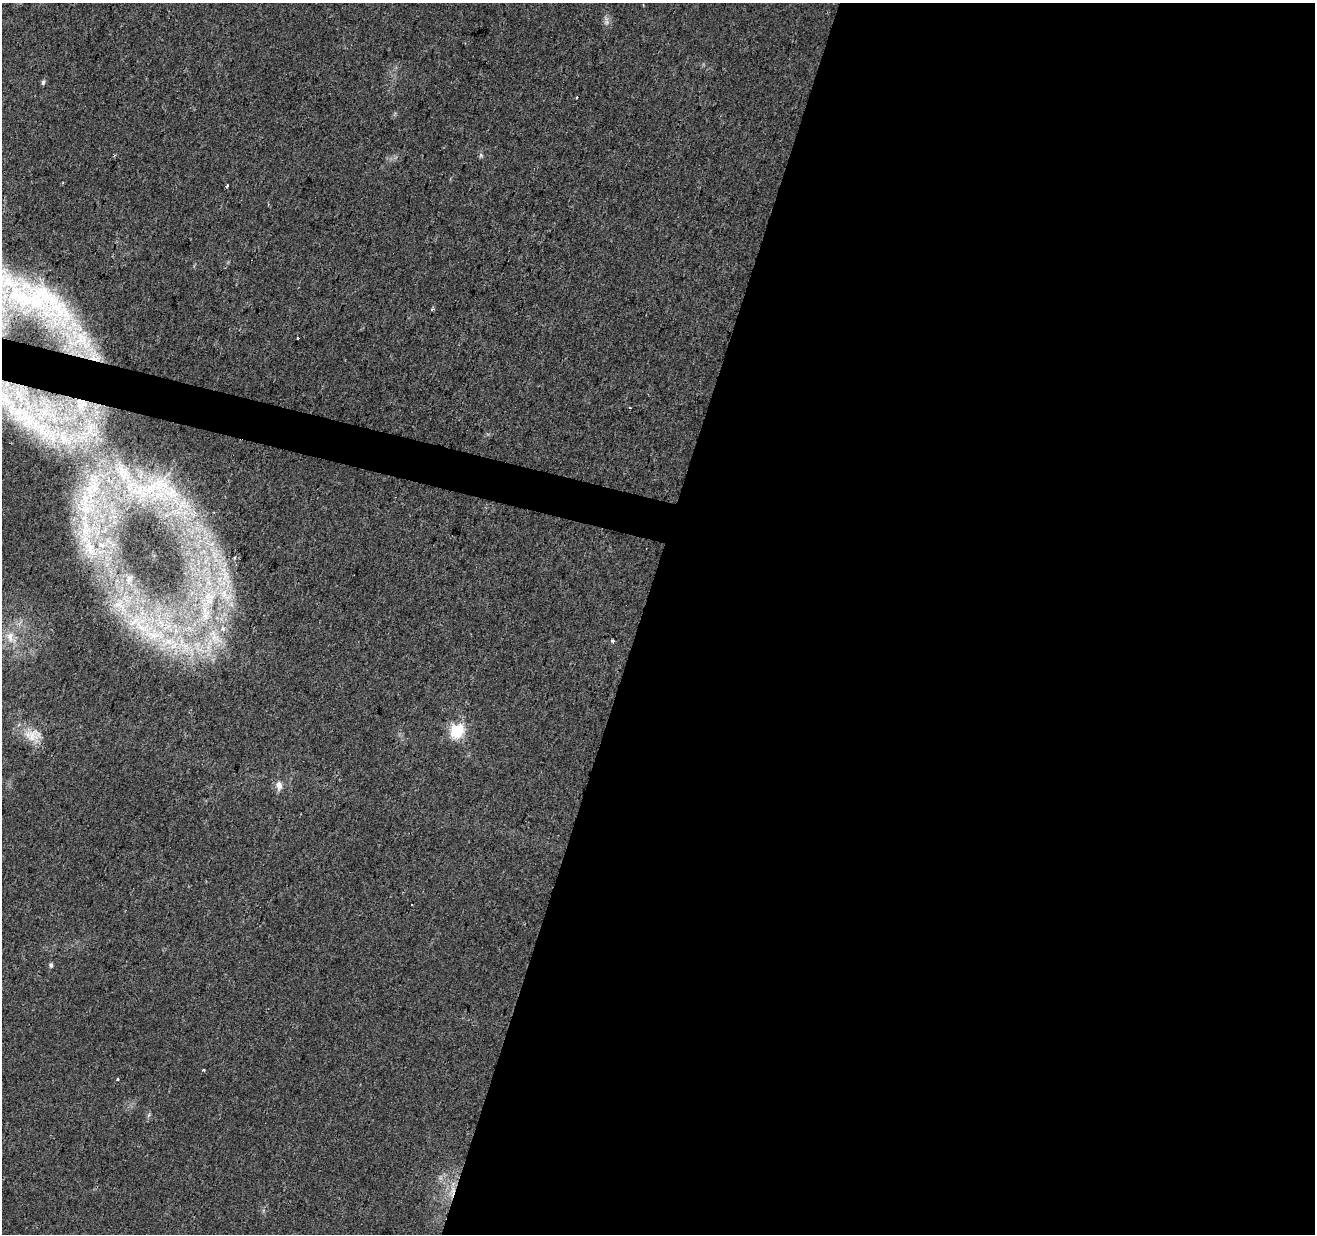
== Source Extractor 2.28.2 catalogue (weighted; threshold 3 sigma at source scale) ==
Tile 12 of 4 x 4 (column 4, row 3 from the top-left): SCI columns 3941-5253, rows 1512-2743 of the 5253 x 5423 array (HDU 1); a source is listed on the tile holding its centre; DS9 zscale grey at full resolution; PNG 1317 x 1236 px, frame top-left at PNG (2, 3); no overlay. Shown black and unused: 53% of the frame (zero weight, under 2 of 3 exposures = <1% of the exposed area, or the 3 px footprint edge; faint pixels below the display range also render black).
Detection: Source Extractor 2.28.2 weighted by HDU 2 'WHT'; one run over the whole footprint, this tile lists its part. Background 0.0431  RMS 0.0057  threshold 0.0255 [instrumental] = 3 sigma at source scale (4.5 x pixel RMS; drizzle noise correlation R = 1.50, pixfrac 1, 0.0396/0.0396 arcsec/px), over >= 5 px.
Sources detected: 40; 4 cosmic-ray / hot-pixel residue — not listed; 7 inside a brighter listed object's ellipse — not listed separately; the other 29 listed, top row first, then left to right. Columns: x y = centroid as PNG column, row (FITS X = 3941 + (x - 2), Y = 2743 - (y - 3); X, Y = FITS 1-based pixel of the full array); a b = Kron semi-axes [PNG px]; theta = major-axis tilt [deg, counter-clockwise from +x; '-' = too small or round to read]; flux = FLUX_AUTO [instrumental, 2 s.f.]
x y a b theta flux
607 22 7 5 46 1.5
43 82 6 4 72 1.3
577 98 3 3 - 0.76
481 155 6 5 - 1
63 183 2 2 - 0.54
227 186 4 3 - 1.7
33 297 144 41 -26 140
432 309 6 3 44 0.74
298 338 3 2 - 3.6
29 421 40 18 -30 33
91 428 11 5 -90 3.2
122 472 28 12 -67 14
161 484 26 25 - 29
91 488 45 22 74 44
90 547 32 12 -65 18
129 578 7 4 89 1.2
224 593 14 8 82 6.4
209 601 13 7 4 4.3
142 627 36 22 -39 38
10 637 18 10 -88 7.2
215 637 31 14 -60 20
612 641 4 4 - 0.73
184 646 49 21 -40 51
457 730 7 6 - 83
33 735 26 16 -1 11
279 786 12 8 -79 3.4
51 965 6 5 - 1.1
203 1070 3 3 - 1.1
118 1079 3 3 - 2.4
Overlapping masked pixels (flux is a lower limit): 1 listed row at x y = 33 297
Isophote crosses this tile's border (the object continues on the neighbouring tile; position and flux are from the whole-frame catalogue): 1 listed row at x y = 33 297
Unlisted compact peaks at least as high as the median listed source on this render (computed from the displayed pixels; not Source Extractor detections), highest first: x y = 226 575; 149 1115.